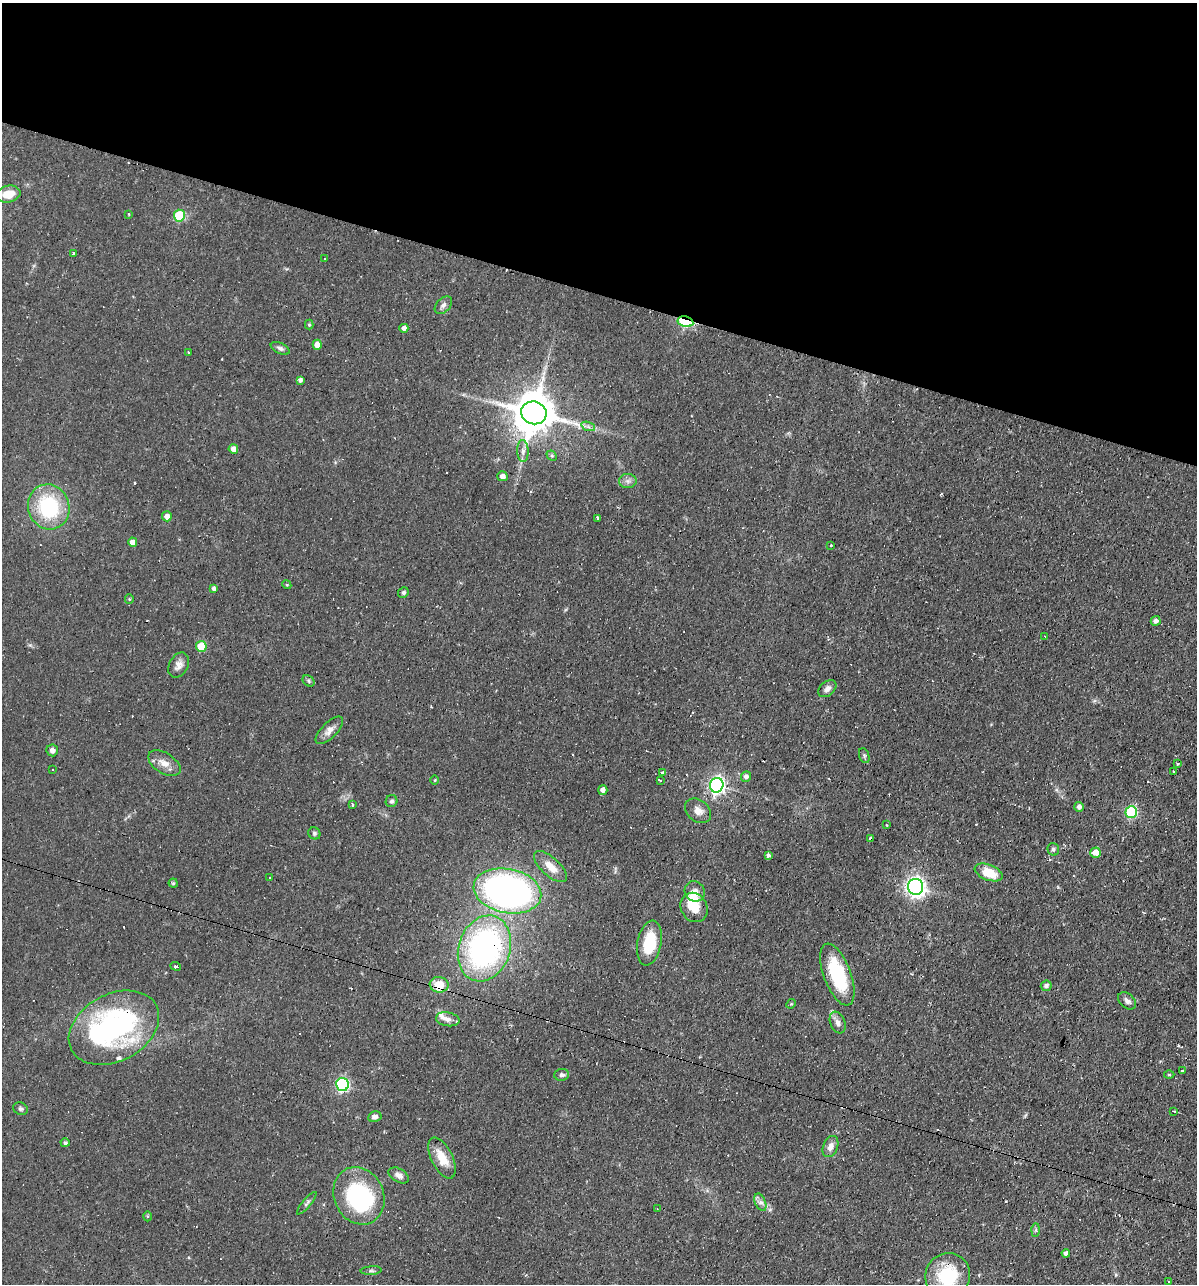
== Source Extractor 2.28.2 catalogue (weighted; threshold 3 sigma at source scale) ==
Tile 2 of 4 x 4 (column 2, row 1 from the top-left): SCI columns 1446-2640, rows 3848-5129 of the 5156 x 5129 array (HDU 1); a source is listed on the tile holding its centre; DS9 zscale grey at full resolution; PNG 1199 x 1286 px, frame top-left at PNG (2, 3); each listed source drawn as its Kron ellipse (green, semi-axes under 4 px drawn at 4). Shown black and unused: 23% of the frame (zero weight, under 2 of 3 exposures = <1% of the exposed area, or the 3 px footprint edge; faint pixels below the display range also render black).
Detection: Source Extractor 2.28.2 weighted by HDU 2 'WHT'; one run over the whole footprint, this tile lists its part. Background 0.066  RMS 0.0053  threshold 0.0236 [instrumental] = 3 sigma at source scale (4.5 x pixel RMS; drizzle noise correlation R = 1.50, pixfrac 1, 0.05/0.05 arcsec/px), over >= 5 px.
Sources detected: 118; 2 inside a brighter object's white glare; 14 cosmic-ray / hot-pixel residue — neither listed nor drawn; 3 inside a brighter listed object's ellipse — not listed separately; the other 99 listed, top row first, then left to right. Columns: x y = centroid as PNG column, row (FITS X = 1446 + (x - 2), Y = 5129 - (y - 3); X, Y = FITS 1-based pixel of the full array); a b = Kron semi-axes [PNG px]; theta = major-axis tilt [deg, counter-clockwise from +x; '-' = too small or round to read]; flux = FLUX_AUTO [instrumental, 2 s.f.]
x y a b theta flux
8 194 12 8 13 8.3
129 214 3 3 - 0.86
179 216 6 5 - 28
74 253 4 3 - 0.88
325 259 3 3 - 1.4
443 305 10 6 46 2.1
685 322 8 5 -12 36
309 325 5 4 - 0.71
404 328 4 4 - 2.5
317 345 5 4 - 5.4
280 348 10 5 -26 1.5
188 353 3 2 - 0.7
300 380 4 4 - 1.5
534 413 13 11 -18 2100
588 426 7 4 -20 1.5
233 449 5 5 - 3.2
523 451 11 6 -88 2.5
552 456 6 4 -44 0.74
502 476 5 5 - 2.8
628 481 9 7 0 2.1
49 507 23 20 -70 43
167 516 5 5 - 3.2
598 518 3 3 - 4.2
133 542 5 4 - 4.4
831 545 3 3 - 0.39
287 585 5 3 - 0.52
214 588 4 4 - 1.4
403 593 5 5 - 1.3
129 599 4 4 - 0.51
1156 621 5 4 - 1.9
1045 637 3 2 - 0.93
201 646 5 5 - 17
179 665 13 9 62 3.6
309 681 6 5 - 0.88
827 689 10 7 42 2.3
329 730 18 7 45 3.6
52 750 6 5 - 2.2
864 756 8 5 -71 0.93
164 763 18 10 -32 5.2
1177 764 3 3 - 1.9
52 769 3 3 - 0.86
1174 771 3 3 - 1
662 773 3 3 - 2.7
746 776 5 5 - 2.1
435 780 4 3 - 0.44
660 781 3 3 - 3.2
717 785 7 6 - 170
603 790 5 4 - 2.3
392 801 6 5 - 1.3
352 804 3 3 - 1.8
1079 807 5 5 - 2.1
698 811 14 10 -38 4.4
1131 812 6 5 - 45
887 825 3 2 - 0.38
314 833 6 5 - 0.98
871 838 3 3 - 34
1053 849 6 5 - 1.1
1095 853 5 5 - 5.6
768 855 4 4 - 1.4
550 867 21 9 -42 7.3
989 872 14 7 -21 11
269 878 3 3 - 1.1
173 883 4 4 - 0.74
915 887 8 7 - 220
507 891 34 22 -11 200
695 891 10 9 - 3.4
694 907 15 13 -60 11
649 943 23 12 79 19
484 948 34 25 71 140
176 966 5 3 - 0.76
837 975 32 13 -69 33
439 985 9 7 -9 8.5
1046 986 5 5 - 1.8
1127 1001 10 7 -42 2.2
791 1004 5 4 - 0.6
448 1019 12 7 -9 3.1
838 1023 11 7 -68 2.6
114 1028 48 33 28 120
1182 1071 3 3 - 1.2
562 1075 7 6 - 1.5
1169 1075 5 3 - 0.57
342 1084 7 6 - 79
21 1109 7 6 - 1.2
1174 1111 3 2 - 0.57
375 1117 7 5 11 2
65 1143 4 4 - 1.1
830 1147 11 7 68 3.8
442 1158 22 10 -63 9.7
399 1175 11 6 -30 2.5
359 1196 29 25 -65 64
760 1202 9 5 -68 2
307 1203 14 4 50 1.3
657 1209 3 3 - 0.63
147 1216 5 3 - 0.72
1036 1230 6 4 88 0.87
1066 1253 4 4 - 2.1
371 1271 10 4 4 1.1
948 1276 23 22 - 28
1168 1282 3 2 - 0.92
Overlapping masked pixels (flux is a lower limit): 7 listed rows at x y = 685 322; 534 413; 871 838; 484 948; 439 985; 114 1028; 948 1276
Isophote crosses this tile's border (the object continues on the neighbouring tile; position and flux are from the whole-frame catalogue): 1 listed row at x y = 948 1276